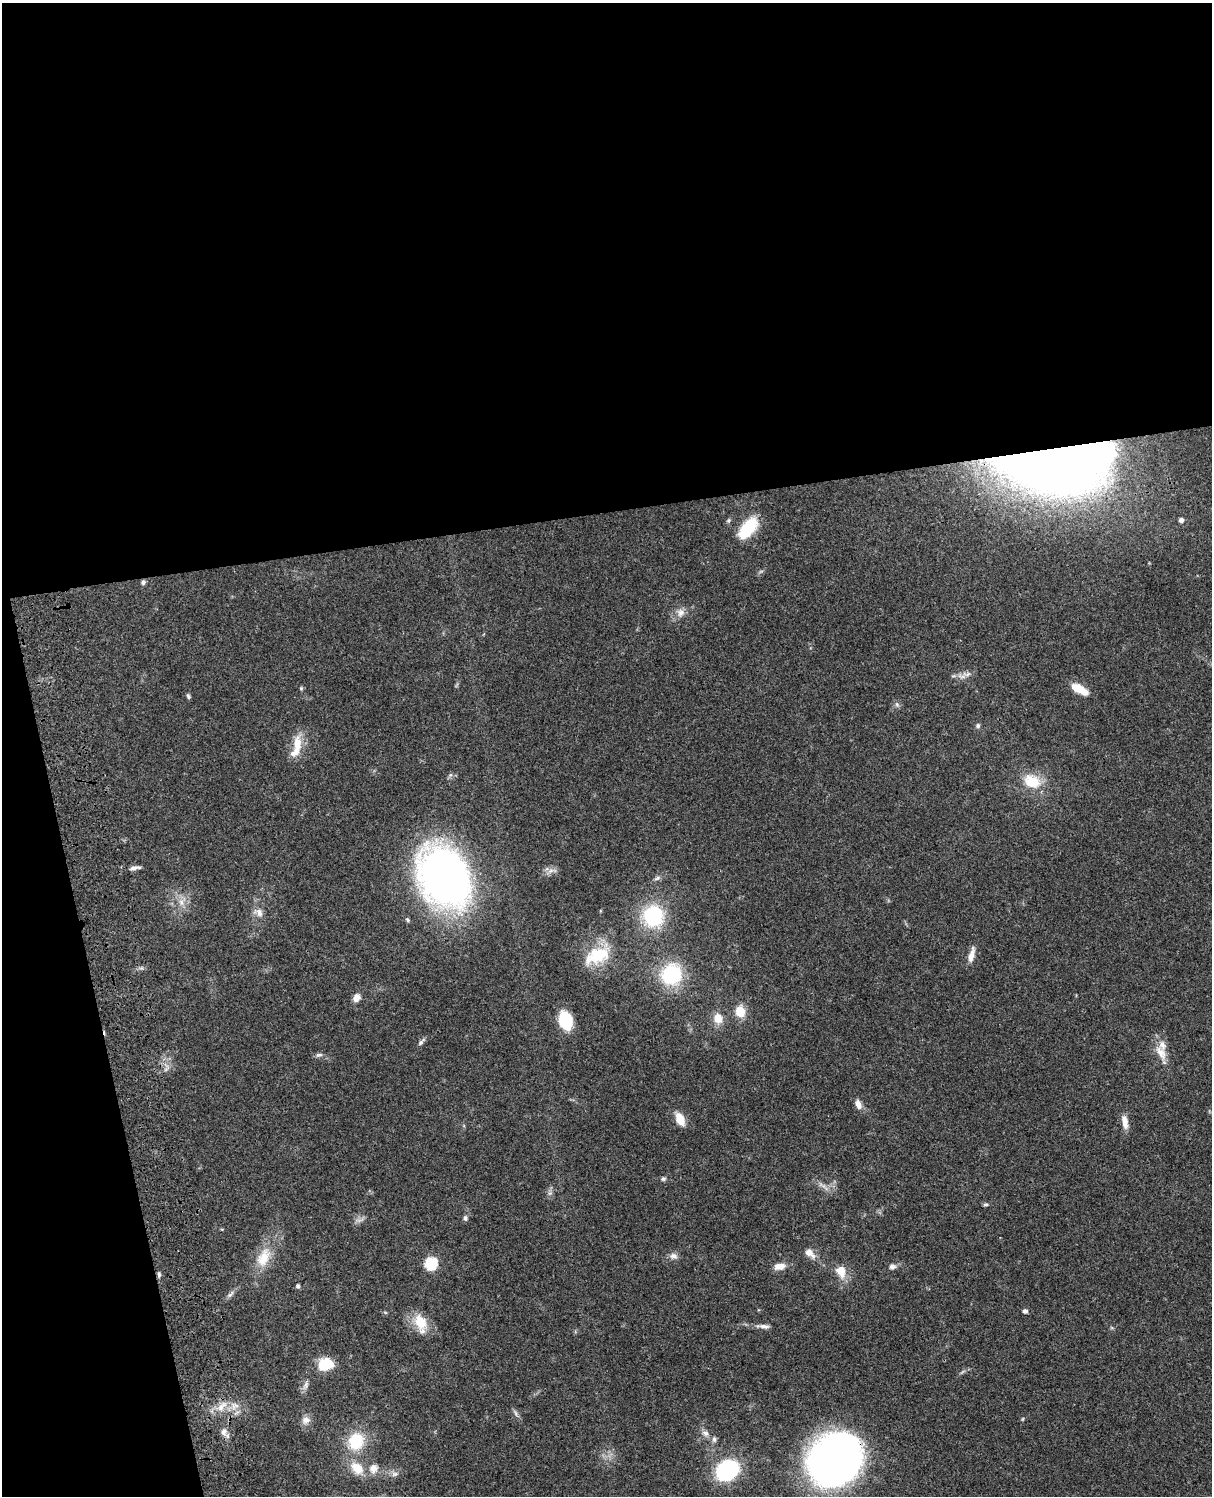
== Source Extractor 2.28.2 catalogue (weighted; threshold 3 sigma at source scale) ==
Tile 1 of 4 x 3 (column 1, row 1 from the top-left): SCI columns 121-1330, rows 3266-4759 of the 5081 x 4925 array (HDU 1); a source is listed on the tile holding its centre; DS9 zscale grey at full resolution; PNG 1214 x 1498 px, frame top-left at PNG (2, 3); no overlay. Shown black and unused: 39% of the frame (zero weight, under 3 of 4 exposures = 6% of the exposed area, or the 3 px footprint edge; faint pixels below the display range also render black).
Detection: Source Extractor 2.28.2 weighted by HDU 2 'WHT'; one run over the whole footprint, this tile lists its part. Background 0.0771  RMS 0.0058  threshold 0.026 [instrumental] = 3 sigma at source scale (4.5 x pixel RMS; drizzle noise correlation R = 1.50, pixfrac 1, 0.05/0.05 arcsec/px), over >= 5 px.
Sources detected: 73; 2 too faint to see at this stretch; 1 inside a brighter object's white glare — not listed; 3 inside a brighter listed object's ellipse — not listed separately; the other 67 listed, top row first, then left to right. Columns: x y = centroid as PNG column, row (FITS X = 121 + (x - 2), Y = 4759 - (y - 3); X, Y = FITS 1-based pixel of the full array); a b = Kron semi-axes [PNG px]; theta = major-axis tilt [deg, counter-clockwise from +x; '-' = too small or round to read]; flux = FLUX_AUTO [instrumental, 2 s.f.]
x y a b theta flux
1046 459 113 56 -6 690
728 520 6 5 - 1
1181 520 4 4 - 2.3
748 528 27 14 51 22
143 582 6 5 - 1.5
681 612 11 11 - 4.2
967 674 16 6 7 3.3
301 688 5 4 - 0.75
1079 689 18 8 -29 12
188 696 7 4 -64 0.99
897 704 8 6 -69 1.4
978 726 6 6 - 1.2
297 745 26 10 88 11
1032 781 22 17 -22 16
135 868 15 6 8 2.5
552 871 17 6 11 3
444 877 53 40 -62 330
657 878 9 4 35 1.4
181 902 11 7 -70 3.9
259 912 14 10 -33 4.1
653 916 21 19 72 44
407 920 7 5 -43 0.98
597 955 31 18 28 26
971 955 20 7 76 4.8
671 975 20 19 - 41
357 998 9 7 54 4
740 1011 13 11 -82 9.4
718 1018 12 10 -77 7.1
565 1020 14 10 -71 32
421 1042 12 5 47 1.7
1161 1052 25 11 -61 7.7
319 1055 10 5 10 1.5
858 1104 11 7 -68 4
680 1119 11 7 -65 11
1125 1122 18 7 -79 4.9
663 1179 7 5 11 1.2
550 1193 7 4 18 1
986 1204 6 5 - 0.98
465 1218 7 5 -76 1.4
810 1253 16 9 -41 4.8
673 1256 11 9 -2 2.7
264 1257 29 16 65 15
431 1264 6 6 - 62
780 1266 15 8 7 5.1
892 1267 8 7 - 2.3
841 1271 15 11 -70 8.7
159 1274 7 4 82 1.3
298 1286 6 5 - 1
230 1294 12 5 48 1.9
1025 1311 6 5 - 1.6
420 1322 23 16 -63 13
763 1326 19 5 -4 3
325 1364 16 12 13 17
306 1385 14 5 66 2.3
221 1406 19 8 40 6.5
234 1406 12 7 21 4.3
515 1413 11 4 -70 1.5
1022 1419 6 3 70 0.58
306 1420 11 9 29 3.7
224 1432 11 8 -78 3.4
705 1433 10 7 -26 2.7
714 1439 8 6 89 1.7
356 1441 18 16 69 23
836 1461 37 33 47 450
357 1468 21 14 -39 11
727 1470 17 14 33 71
394 1474 9 6 15 2.2
Overlapping masked pixels (flux is a lower limit): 2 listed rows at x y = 1046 459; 836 1461
Isophote crosses this tile's border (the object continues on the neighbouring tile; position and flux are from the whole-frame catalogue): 1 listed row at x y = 836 1461